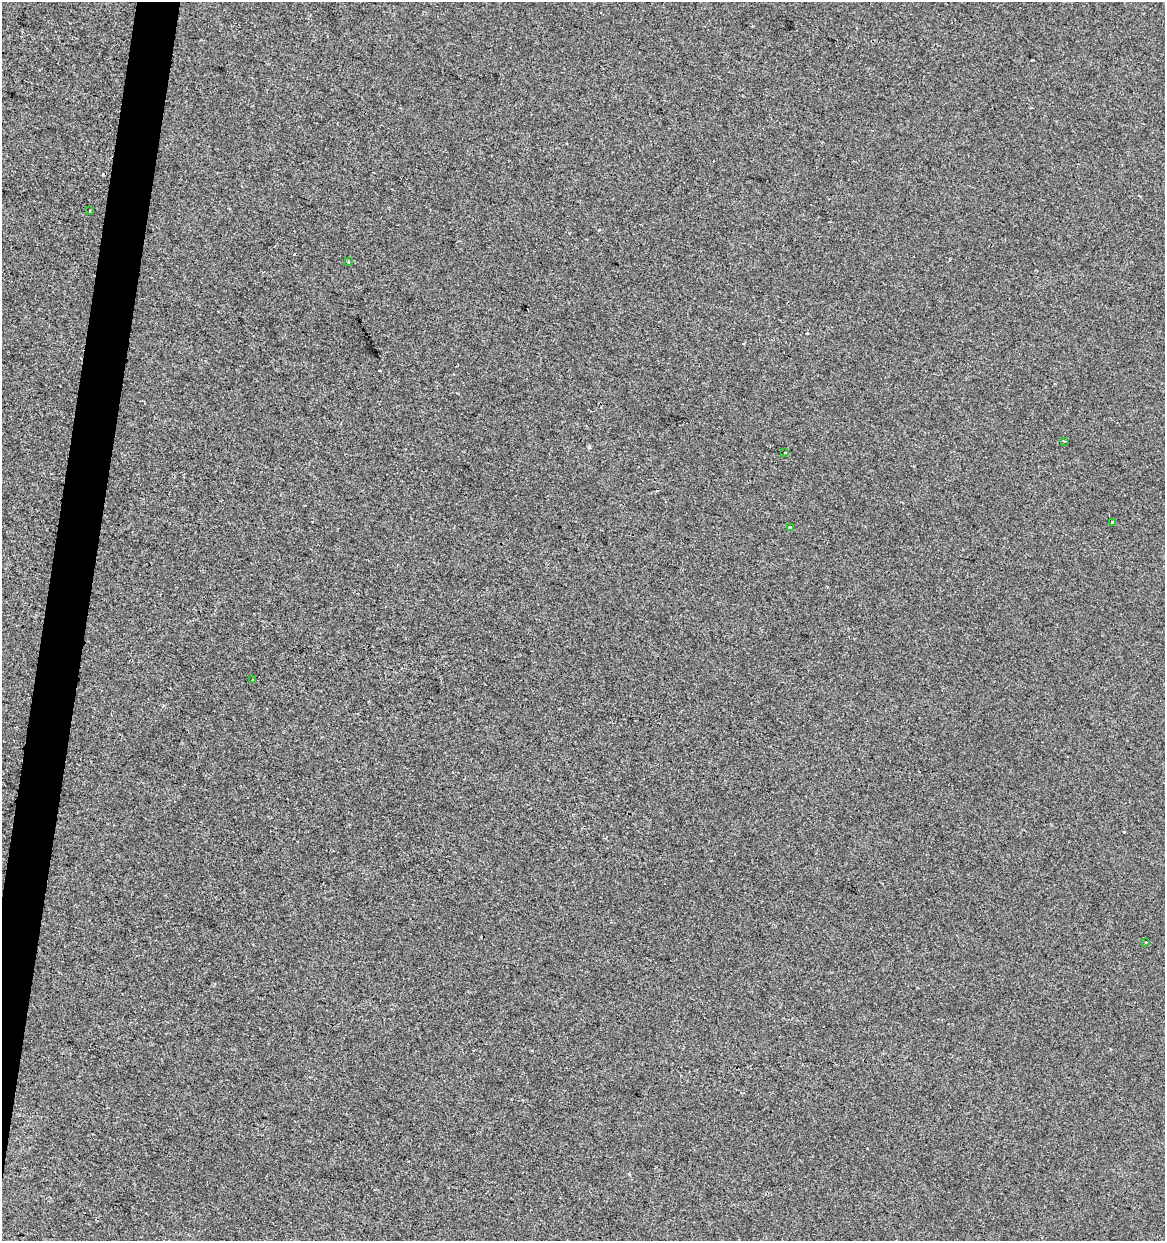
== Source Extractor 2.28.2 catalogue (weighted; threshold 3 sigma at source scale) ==
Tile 7 of 4 x 4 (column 3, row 2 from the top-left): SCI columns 2610-3772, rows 2477-3715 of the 5159 x 4960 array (HDU 1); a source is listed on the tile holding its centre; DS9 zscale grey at full resolution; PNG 1167 x 1243 px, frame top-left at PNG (2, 2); each listed source drawn as its Kron ellipse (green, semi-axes under 4 px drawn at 4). Shown black and unused: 3% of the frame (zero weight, under 2 of 3 exposures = <1% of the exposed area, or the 3 px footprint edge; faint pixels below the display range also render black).
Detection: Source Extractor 2.28.2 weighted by HDU 2 'WHT'; one run over the whole footprint, this tile lists its part. Background -6.83e-05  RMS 0.0042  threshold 0.019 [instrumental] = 3 sigma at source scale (4.5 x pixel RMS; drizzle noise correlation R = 1.50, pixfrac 1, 0.0396/0.0396 arcsec/px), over >= 5 px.
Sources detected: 11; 3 cosmic-ray / hot-pixel residue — neither listed nor drawn; the other 8 listed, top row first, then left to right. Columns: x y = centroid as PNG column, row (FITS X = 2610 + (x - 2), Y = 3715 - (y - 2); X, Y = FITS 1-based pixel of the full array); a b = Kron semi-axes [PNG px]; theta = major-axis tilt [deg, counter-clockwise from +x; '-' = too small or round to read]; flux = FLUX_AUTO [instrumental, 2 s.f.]
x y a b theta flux
90 211 3 2 - 0.53
349 261 3 3 - 0.74
1065 441 3 2 - 0.62
785 453 3 2 - 0.37
1112 523 3 2 - 0.44
790 528 4 2 - 0.47
253 680 2 2 - 0.33
1146 942 3 2 - 0.48